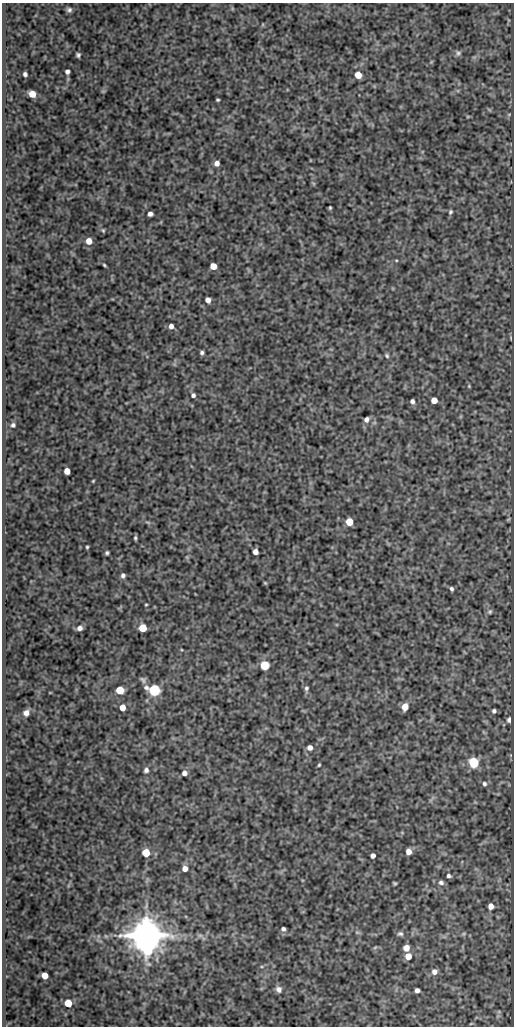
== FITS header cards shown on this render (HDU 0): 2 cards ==
NAXIS1  =                  512
NAXIS2  =                 1024

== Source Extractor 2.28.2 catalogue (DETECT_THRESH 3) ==
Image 512 x 1024 px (HDU 0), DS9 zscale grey, 1 PNG px = 1 image px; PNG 516 x 1028 px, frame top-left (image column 1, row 1024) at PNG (2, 3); no overlay
Background 94.5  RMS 0.54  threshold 1.62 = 3 sigma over >= 5 px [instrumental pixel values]
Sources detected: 82; all 82 listed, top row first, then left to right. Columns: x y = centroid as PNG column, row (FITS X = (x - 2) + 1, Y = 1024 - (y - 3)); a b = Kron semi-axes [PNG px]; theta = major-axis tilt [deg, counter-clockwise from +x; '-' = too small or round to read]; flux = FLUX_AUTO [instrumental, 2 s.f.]
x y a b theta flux
69 10 6 5 - 93
458 53 8 7 - 89
78 55 4 4 - 73
67 71 4 4 - 110
25 74 4 4 - 110
358 75 5 5 - 500
32 94 5 5 - 560
218 100 3 3 - 44
509 114 6 3 19 38
217 163 5 5 - 180
330 208 3 2 - 41
450 212 6 5 - 68
150 214 4 4 - 140
103 230 6 4 -68 48
89 241 6 5 - 360
396 260 5 3 - 32
104 265 4 2 - 42
213 266 5 5 - 500
208 300 5 5 - 220
171 326 5 5 - 170
511 338 6 3 -72 36
202 352 4 4 - 75
387 356 6 5 - 61
469 386 5 4 - 35
193 395 5 5 - 86
434 400 5 5 - 410
412 401 5 4 - 94
366 419 6 5 - 130
13 425 6 6 - 94
67 471 5 5 - 410
93 481 5 3 - 34
148 522 9 3 -21 57
349 522 5 5 - 740
135 538 4 3 - 53
87 547 3 3 - 40
255 552 5 4 - 210
107 553 4 3 - 60
123 575 5 4 - 100
265 583 5 3 - 36
451 589 5 4 - 74
146 604 4 2 - 32
490 611 7 6 - 78
79 628 6 5 - 150
143 628 5 5 - 900
265 665 5 5 - 1800
143 680 9 6 -43 92
306 688 7 5 78 81
120 690 5 5 - 870
154 690 7 6 - 4000
405 707 6 5 - 450
122 708 5 5 - 370
494 711 4 4 - 85
26 713 7 6 - 190
509 720 5 4 - 110
310 747 6 5 - 170
473 762 6 5 - 2700
319 765 3 2 - 41
146 770 6 5 - 110
184 773 6 5 - 170
484 784 6 5 - 80
408 852 5 5 - 240
146 853 6 5 - 640
373 856 4 4 - 170
185 869 5 5 - 220
449 876 5 4 - 85
441 882 7 6 - 120
395 883 4 3 - 46
491 906 5 5 - 270
283 929 4 4 - 86
357 932 6 4 -18 54
400 934 8 6 -1 97
146 935 9 9 - 120000
200 935 7 4 0 87
106 936 6 4 -33 47
375 947 6 4 20 48
406 948 5 5 - 340
408 956 6 5 - 440
434 972 7 7 - 190
45 976 5 5 - 490
279 989 7 6 - 180
417 990 5 4 - 130
68 1003 5 5 - 780